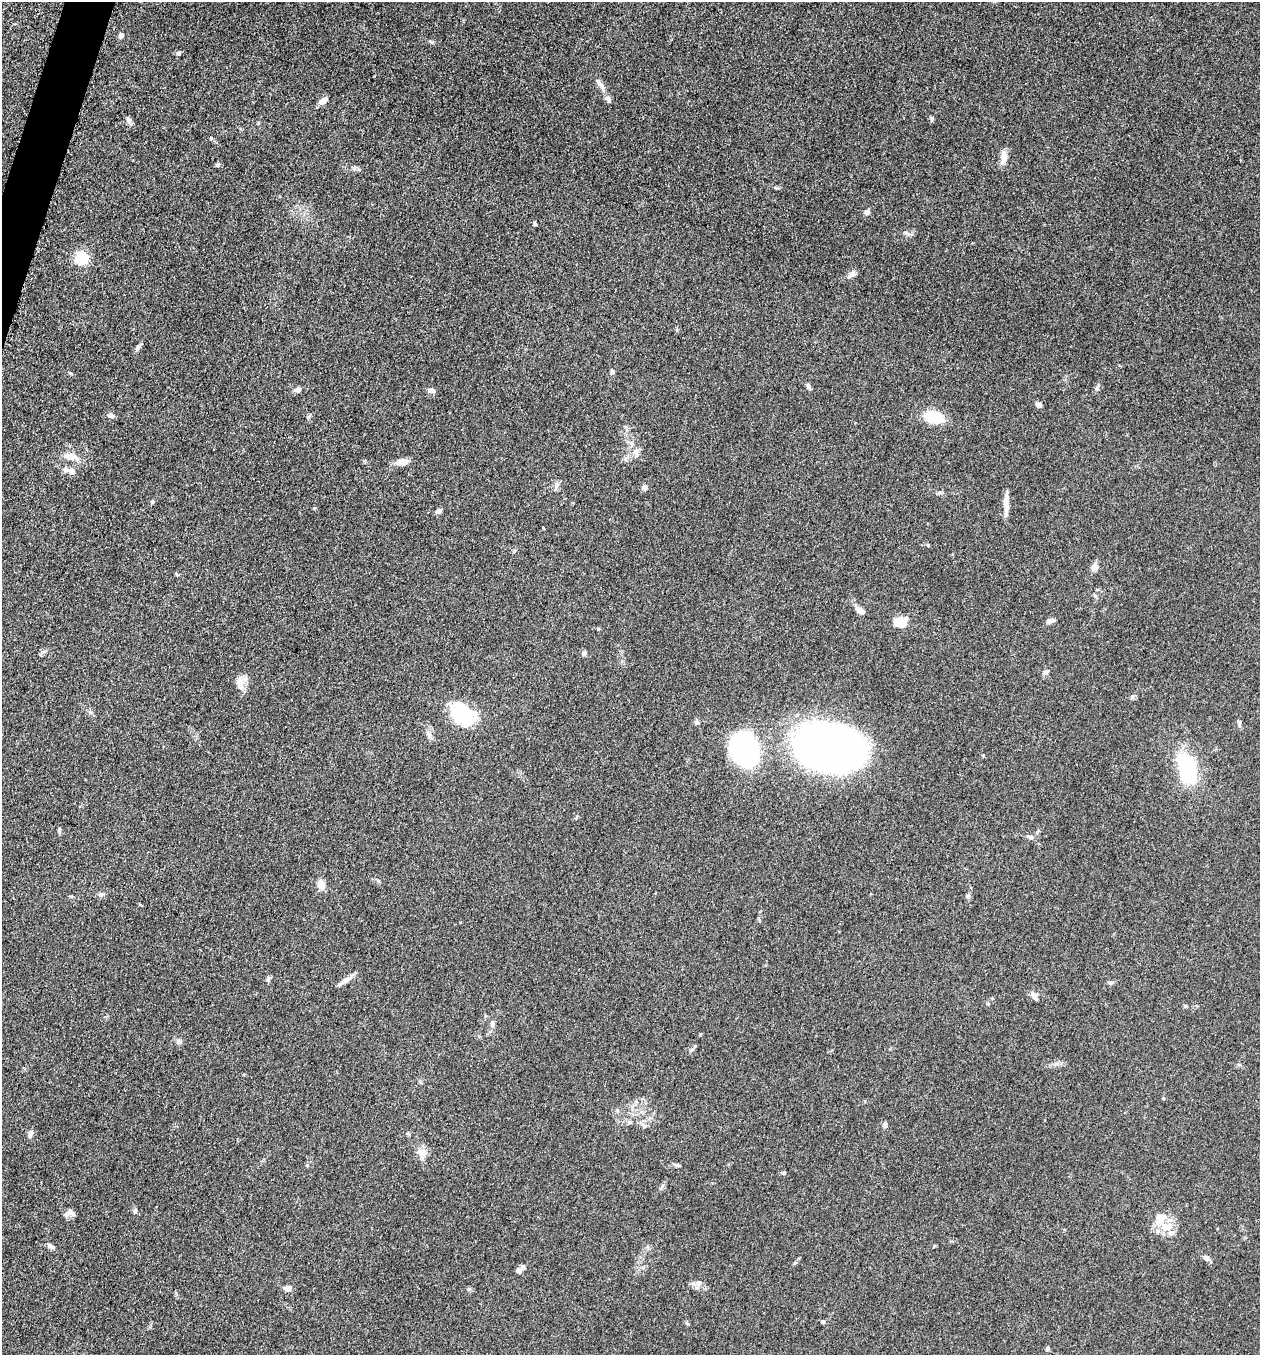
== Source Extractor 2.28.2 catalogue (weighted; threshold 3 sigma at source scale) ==
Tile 11 of 4 x 4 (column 3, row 3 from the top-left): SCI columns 2713-3970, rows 1370-2722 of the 5507 x 5462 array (HDU 1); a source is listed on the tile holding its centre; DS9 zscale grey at full resolution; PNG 1262 x 1357 px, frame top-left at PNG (2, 2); no overlay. Shown black and unused: <1% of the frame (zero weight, under 3 of 5 exposures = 3% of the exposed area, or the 3 px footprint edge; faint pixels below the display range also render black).
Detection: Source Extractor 2.28.2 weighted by HDU 2 'WHT'; one run over the whole footprint, this tile lists its part. Background 0.0767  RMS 0.0066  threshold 0.0296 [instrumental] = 3 sigma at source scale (4.5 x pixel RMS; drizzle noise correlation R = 1.50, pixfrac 1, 0.05/0.05 arcsec/px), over >= 5 px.
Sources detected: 86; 1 inside a brighter object's white glare — not listed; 3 inside a brighter listed object's ellipse — not listed separately; the other 82 listed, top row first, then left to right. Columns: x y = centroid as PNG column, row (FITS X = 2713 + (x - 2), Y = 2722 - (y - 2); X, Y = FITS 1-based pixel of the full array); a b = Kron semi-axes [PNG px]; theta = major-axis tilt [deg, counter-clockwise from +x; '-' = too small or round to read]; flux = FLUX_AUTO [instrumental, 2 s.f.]
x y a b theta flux
121 35 7 6 - 1.9
179 53 6 5 - 1.4
600 84 22 5 -54 3.3
323 101 11 6 38 4.2
932 119 7 5 -87 1.2
129 120 11 6 -69 2
211 138 4 4 - 0.75
1004 156 18 7 82 5.1
217 165 6 5 - 1.2
354 168 7 6 - 1.5
867 212 7 6 - 2
535 223 4 3 - 1.5
906 233 11 5 -17 2
82 258 6 6 - 98
852 274 12 6 39 2.6
137 348 9 5 71 1.5
612 371 8 5 -63 1
809 387 9 5 -65 1.6
298 390 8 7 - 2.3
431 390 9 6 -7 2.3
1039 405 7 5 -29 2.4
110 415 9 6 -25 2.1
934 417 15 10 -13 25
636 451 10 8 63 3.5
71 456 20 10 -11 6.6
402 462 13 7 4 6.7
72 471 10 8 -22 4
556 485 11 6 73 2.5
644 487 7 6 - 2.2
940 492 8 3 19 1.1
152 502 5 4 - 0.78
1006 505 26 6 90 6.6
438 511 8 5 35 2
928 545 4 3 - 0.59
1094 567 11 8 70 2.8
177 574 6 4 -57 0.8
860 611 13 6 -37 3.9
1050 621 9 5 10 2.8
901 622 14 9 1 13
584 653 6 5 - 2.1
1046 671 6 5 - 1.3
240 683 22 9 -74 5.7
90 712 8 5 -28 1.5
463 717 34 20 -31 31
697 722 6 6 - 1.5
1239 725 9 4 -81 1.3
429 734 12 6 -62 2.8
829 749 58 38 -14 490
748 750 36 24 -67 91
1187 769 23 13 -74 69
1030 837 10 5 -24 1.6
321 885 10 8 -71 5.3
101 894 7 6 - 1.8
71 896 6 3 -19 0.71
967 896 6 5 - 1.1
269 978 9 4 43 1.3
347 979 16 6 26 3.8
1111 982 6 4 19 1
1035 997 13 6 -55 2.7
1185 1006 5 4 - 0.82
492 1024 9 5 -81 1.9
179 1041 7 5 -24 1.7
692 1049 7 4 19 1
1163 1098 4 3 - 0.58
885 1125 6 5 - 2.3
644 1126 7 4 -2 1.3
30 1134 11 6 77 2
422 1152 14 9 -56 4.8
677 1165 10 4 -19 1.3
784 1173 6 4 21 0.86
135 1211 7 5 75 1.3
73 1214 10 6 -45 1.9
1166 1226 22 11 -14 11
50 1246 9 5 -27 2.2
1206 1258 7 5 -29 3.1
523 1267 6 5 - 1.4
519 1270 6 5 - 2.4
699 1283 7 4 -72 1.2
288 1288 8 6 6 3.5
823 1322 5 5 - 0.99
687 1323 6 4 -46 0.89
1047 1349 5 5 - 1.4
Unlisted compact peaks at least as high as the median listed source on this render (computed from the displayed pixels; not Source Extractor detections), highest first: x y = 432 42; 59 829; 1097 388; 70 373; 469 1289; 42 652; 314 508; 307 1165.